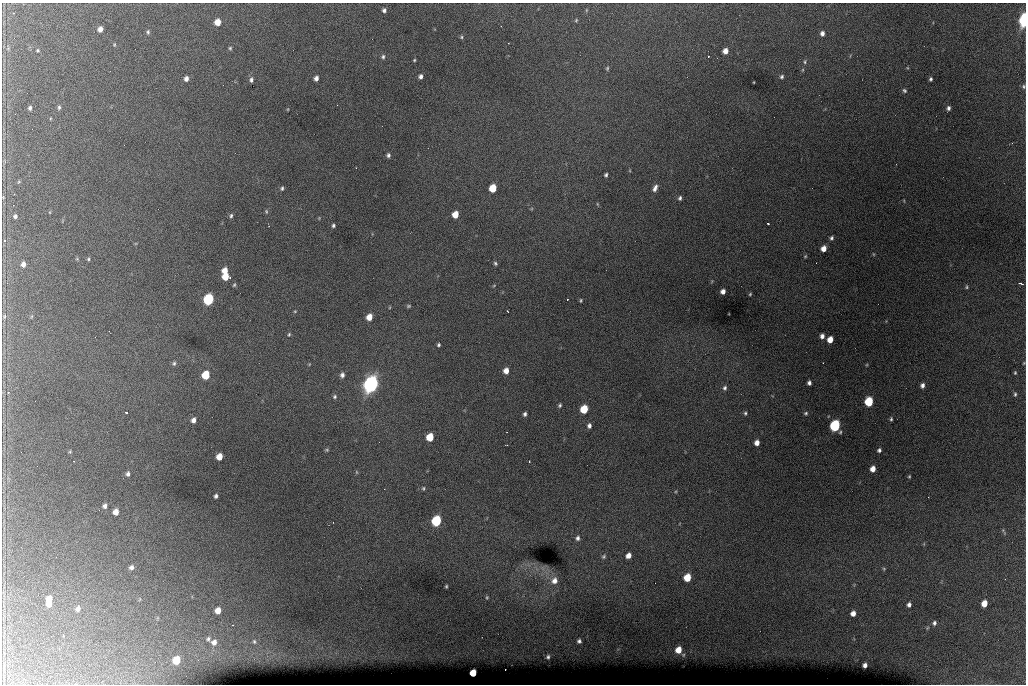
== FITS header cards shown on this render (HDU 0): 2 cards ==
NAXIS1  =                 1024 /fastest changing axis
NAXIS2  =                  682 /next to fastest changing axis

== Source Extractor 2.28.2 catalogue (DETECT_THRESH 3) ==
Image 1024 x 682 px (HDU 0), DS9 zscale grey, 1 PNG px = 1 image px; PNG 1028 x 686 px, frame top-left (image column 1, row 682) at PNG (2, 3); no overlay
Background 5570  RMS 49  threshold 146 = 3 sigma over >= 5 px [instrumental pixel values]
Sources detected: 148; all 148 listed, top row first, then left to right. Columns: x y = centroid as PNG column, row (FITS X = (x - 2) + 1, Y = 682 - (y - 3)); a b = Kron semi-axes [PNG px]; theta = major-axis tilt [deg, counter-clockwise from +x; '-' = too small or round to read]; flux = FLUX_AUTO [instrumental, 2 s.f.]
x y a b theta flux
384 10 4 4 - 8.8e+03
586 10 6 4 90 3.3e+03
576 20 5 4 - 3.6e+03
1024 20 7 4 85 5.0e+05
218 22 5 5 - 4.6e+04
501 26 3 2 - 4.6e+03
100 29 5 4 - 1.9e+04
148 32 6 4 -89 5.5e+03
822 33 5 4 - 1.4e+04
461 37 5 4 - 4.3e+03
114 44 4 3 - 3.1e+03
230 48 5 4 - 4.4e+03
37 50 4 4 - 3.8e+03
725 51 5 5 - 2.4e+04
383 57 6 5 - 6.8e+03
414 60 3 3 - 3.2e+03
805 62 6 4 73 5.3e+03
607 68 6 4 70 4.8e+03
421 76 4 4 - 1.0e+04
782 77 5 4 - 6.5e+03
316 78 5 4 - 1.4e+04
186 79 5 4 - 1.4e+04
931 79 4 3 - 5.9e+03
251 80 5 3 - 8.0e+03
754 82 3 2 - 2.2e+03
1024 86 6 5 - 5.9e+03
904 90 6 4 -44 5.5e+03
59 107 6 4 81 5.9e+03
30 108 4 4 - 7.2e+03
948 108 4 4 - 8.8e+03
288 109 4 3 - 2.4e+03
388 155 4 4 - 7.9e+03
606 175 4 3 - 6.4e+03
282 188 5 4 - 5.7e+03
493 188 6 5 - 9.7e+04
655 188 9 5 63 1.5e+04
14 194 2 2 - 1.5e+03
3 197 4 2 - 2.5e+03
680 198 6 4 73 7.0e+03
597 204 6 3 -70 2.9e+03
266 211 7 4 -83 4.6e+03
455 214 5 5 - 5.4e+04
15 216 4 4 - 6.8e+03
231 216 6 5 - 6.8e+03
319 218 4 4 - 2.6e+03
768 224 3 2 - 3.7e+03
333 225 4 4 - 6.2e+03
832 238 5 4 - 6.7e+03
5 241 4 3 - 7.0e+03
824 249 5 5 - 2.6e+04
873 254 5 3 - 2.7e+03
805 256 5 4 - 3.6e+03
77 259 6 3 -18 3.2e+03
88 259 4 4 - 4.3e+03
495 263 5 3 - 5.1e+03
23 264 5 4 - 1.5e+04
225 271 6 5 - 3.4e+04
225 277 6 5 - 6.6e+04
1021 283 5 2 - 4.3e+03
234 285 5 4 - 4.4e+03
494 285 5 3 - 2.8e+03
967 287 5 4 - 4.5e+03
723 292 5 4 - 1.7e+04
750 294 4 4 - 3.7e+03
208 299 6 5 - 4.3e+05
567 299 2 2 - 2.3e+03
581 300 4 3 - 3.6e+03
408 306 6 4 15 4.7e+03
295 311 4 3 - 2.8e+03
508 312 3 2 - 3.5e+03
4 316 6 4 72 4.9e+03
32 316 6 3 70 3.6e+03
369 317 5 5 - 4.2e+04
289 334 6 4 73 4.3e+03
822 336 5 4 - 1.4e+04
830 339 5 5 - 3.9e+04
439 345 3 3 - 5.2e+03
174 363 6 6 - 6.7e+03
823 363 2 2 - 2.0e+03
1024 363 3 3 - 2.6e+03
506 371 6 5 - 2.9e+04
1015 373 4 3 - 3.3e+03
206 375 6 5 - 1.3e+05
342 375 6 5 - 1.2e+04
809 383 4 4 - 1.0e+04
371 384 8 7 - 1.4e+06
922 385 5 4 - 1.2e+04
725 388 6 5 - 8.0e+03
8 393 3 2 - 2.0e+03
1015 394 6 4 81 5.0e+03
335 397 5 5 - 5.9e+03
869 402 6 5 - 1.7e+05
560 405 5 4 - 5.6e+03
584 409 6 5 - 1.2e+05
126 412 3 3 - 9.2e+03
745 413 4 4 - 5.1e+03
806 413 5 4 - 5.0e+03
525 414 4 4 - 8.3e+03
891 419 4 3 - 4.4e+03
194 420 5 5 - 1.6e+04
589 426 5 4 - 1.0e+04
835 426 6 5 - 5.0e+05
430 437 6 5 - 9.4e+04
757 443 5 4 - 2.1e+04
327 450 5 4 - 4.1e+03
879 450 4 4 - 7.5e+03
70 452 5 4 - 3.6e+03
219 457 5 5 - 4.6e+04
529 462 3 2 - 3.8e+03
873 469 5 4 - 2.8e+04
356 472 6 4 -88 3.4e+03
128 474 6 5 - 9.4e+03
909 476 4 3 - 3.3e+03
423 488 5 4 - 4.3e+03
216 496 4 4 - 8.2e+03
105 506 5 4 - 1.1e+04
116 512 5 5 - 2.6e+04
436 521 6 5 - 3.2e+05
1003 531 10 3 -61 4.3e+03
578 538 6 5 - 9.4e+03
628 555 5 5 - 2.3e+04
604 556 6 5 - 5.8e+03
131 567 5 5 - 1.1e+04
884 569 4 4 - 3.6e+03
687 578 6 5 - 8.8e+04
554 581 9 8 - 2.4e+04
446 586 3 2 - 3.7e+03
487 597 4 3 - 3.8e+03
49 599 6 5 - 3.5e+04
140 599 6 3 71 2.9e+03
984 603 5 5 - 4.9e+04
49 604 5 4 - 1.8e+04
909 605 4 4 - 1.0e+04
78 609 7 6 - 1.4e+04
218 610 5 5 - 3.5e+04
853 613 5 4 - 2.0e+04
934 623 5 5 - 8.7e+03
233 625 3 2 - 3.9e+03
208 639 6 5 - 6.6e+03
254 641 6 4 -74 5.1e+03
579 641 4 4 - 7.7e+03
214 642 7 6 - 1.8e+04
678 650 6 5 - 4.4e+04
548 657 4 3 - 5.8e+03
176 660 6 5 - 1.0e+05
865 665 4 4 - 1.4e+04
505 669 2 2 - 3.6e+03
473 673 5 5 - 7.3e+04
At the frame edge (FLAGS 8, measured only in part): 3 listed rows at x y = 1024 20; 1024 86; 1024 363

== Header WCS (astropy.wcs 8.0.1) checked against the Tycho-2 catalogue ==
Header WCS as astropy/WCSLIB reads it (CRVAL/CRPIX/CD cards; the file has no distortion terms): RA---TAN/DEC--TAN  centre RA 07:06:07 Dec +31:10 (106.53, +31.16 deg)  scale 1.44 arcsec/px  FOV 24.5' x 16.3'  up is -93 deg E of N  parity flipped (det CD > 0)
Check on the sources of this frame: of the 60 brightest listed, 8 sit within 2.2 arcsec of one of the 16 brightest Tycho-2 stars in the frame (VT <= 12.35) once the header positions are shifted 0.18 arcsec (0.16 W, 0.09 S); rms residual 0.90 arcsec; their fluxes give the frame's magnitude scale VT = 24.60 - 2.5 log10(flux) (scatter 0.16 mag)
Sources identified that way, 8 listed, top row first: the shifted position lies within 2.2 arcsec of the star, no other Tycho-2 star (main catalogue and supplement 1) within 4.4 arcsec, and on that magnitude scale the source's flux lands within +1.5 / -3 mag of the star's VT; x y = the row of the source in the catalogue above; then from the Tycho-2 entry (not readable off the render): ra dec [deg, ICRS J2000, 3 dp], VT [Tycho-2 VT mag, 2 dp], TYC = Tycho-2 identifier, HIP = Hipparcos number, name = IAU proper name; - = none
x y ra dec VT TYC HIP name
493 188 106.458 +31.151 12.35 2438-728-1 - -
206 375 106.551 +31.041 11.84 2438-663-1 - -
371 384 106.552 +31.106 9.20 2438-180-1 - -
869 402 106.550 +31.305 11.61 2438-184-1 - -
584 409 106.559 +31.192 11.79 2438-1039-1 - -
835 426 106.562 +31.292 10.01 2438-106-1 - -
436 521 106.614 +31.135 11.36 2438-550-1 - -
473 673 106.684 +31.152 11.76 2438-931-1 - -